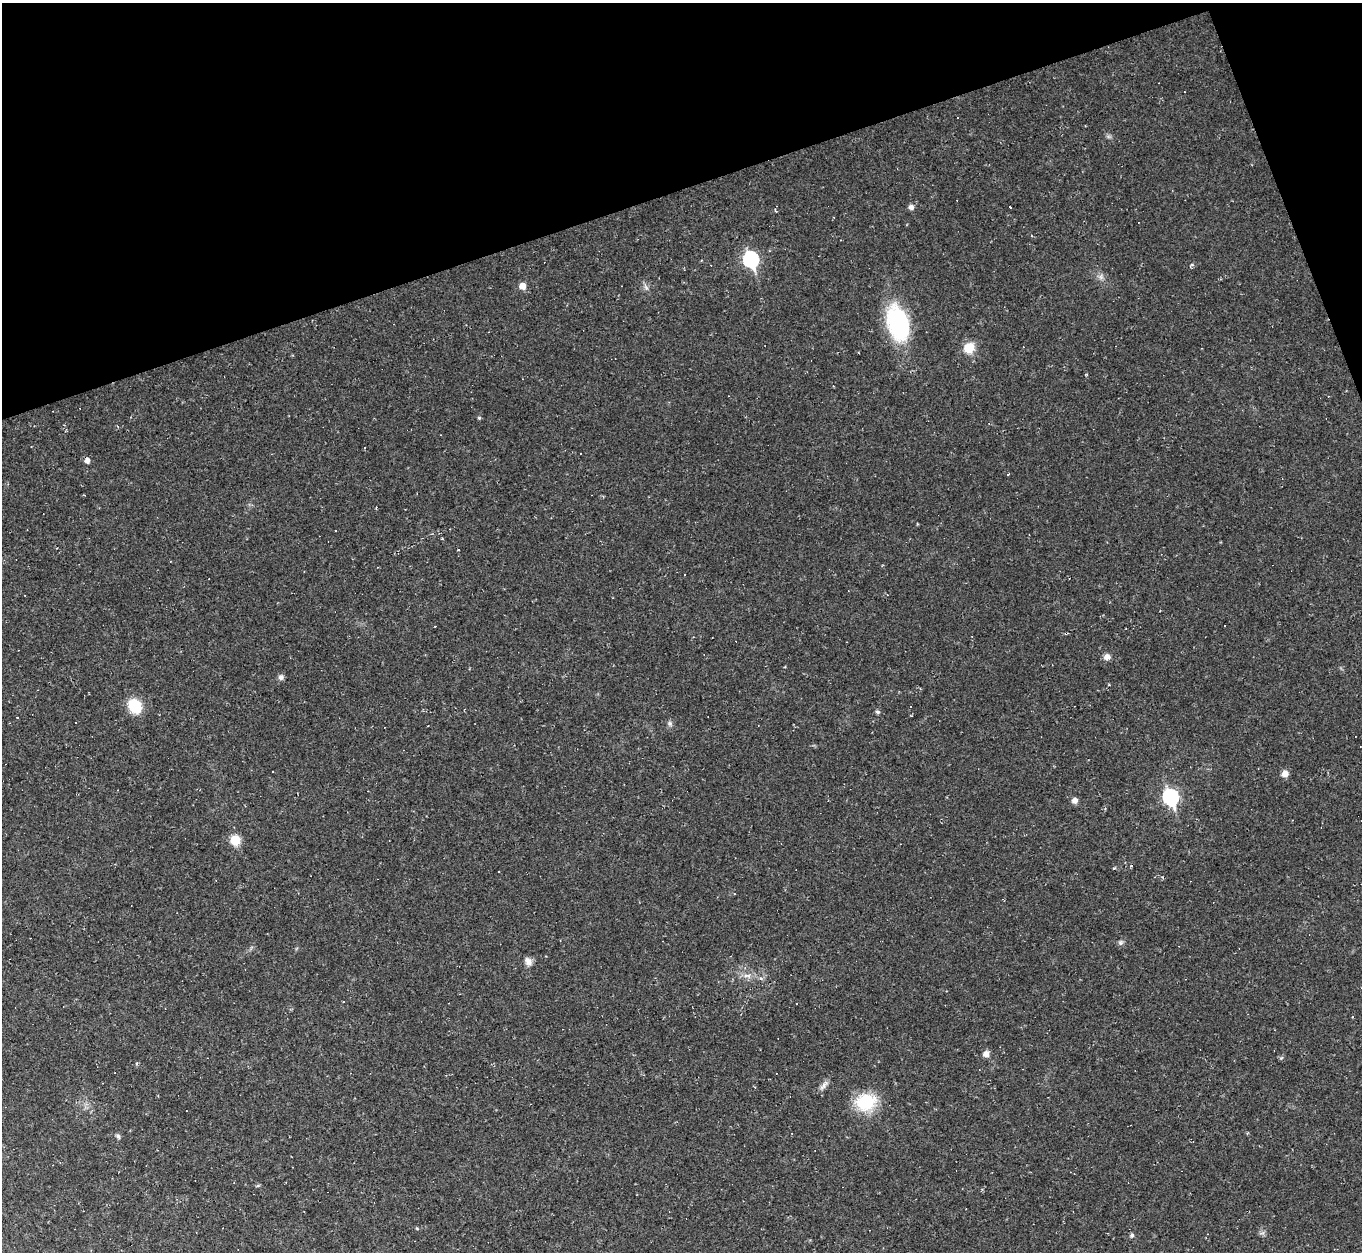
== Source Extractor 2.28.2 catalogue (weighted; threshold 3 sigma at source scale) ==
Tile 3 of 4 x 4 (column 3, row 1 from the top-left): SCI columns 2719-4078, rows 4026-5275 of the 5437 x 5422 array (HDU 1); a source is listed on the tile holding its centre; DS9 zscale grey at full resolution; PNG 1364 x 1254 px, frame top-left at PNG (2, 3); no overlay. Shown black and unused: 17% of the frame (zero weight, under 2 of 3 exposures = <1% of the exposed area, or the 3 px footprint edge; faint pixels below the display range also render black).
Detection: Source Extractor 2.28.2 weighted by HDU 2 'WHT'; one run over the whole footprint, this tile lists its part. Background 0.052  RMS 0.007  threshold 0.0317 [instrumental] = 3 sigma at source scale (4.5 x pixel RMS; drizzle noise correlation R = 1.50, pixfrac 1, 0.05/0.05 arcsec/px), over >= 5 px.
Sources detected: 51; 16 cosmic-ray / hot-pixel residue — not listed; the other 35 listed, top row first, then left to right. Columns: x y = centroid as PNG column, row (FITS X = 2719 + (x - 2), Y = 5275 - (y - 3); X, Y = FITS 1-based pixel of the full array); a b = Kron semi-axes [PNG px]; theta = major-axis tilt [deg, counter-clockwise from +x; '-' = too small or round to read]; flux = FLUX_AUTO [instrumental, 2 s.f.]
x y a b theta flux
911 207 5 5 - 2.9
1010 207 3 3 - 15
775 211 4 3 - 0.8
751 259 8 7 - 120
1101 277 7 4 -72 1.9
522 286 5 5 - 7.1
646 287 8 5 -46 1.8
898 323 35 20 -74 77
969 348 8 8 - 18
479 418 4 4 - 0.99
87 460 5 5 - 3.5
1008 474 3 2 - 1.1
459 550 3 3 - 1.2
170 561 3 2 - 0.44
435 626 3 2 - 0.4
1107 657 8 7 - 3.5
281 677 8 7 - 2.2
135 706 20 15 -53 16
877 712 6 5 - 1.3
670 723 7 5 -70 1.7
1285 773 7 6 - 4.6
1171 797 9 7 -68 110
1075 800 6 6 - 3.3
235 840 7 7 - 19
1131 866 3 3 - 0.89
734 894 4 2 - 0.56
1120 942 7 6 - 1.7
528 961 11 8 -61 3.7
747 975 13 5 0 3.2
344 1002 3 3 - 1.5
986 1054 7 6 - 4
824 1085 16 5 50 3.1
866 1102 23 19 13 30
118 1136 7 5 -45 1.5
1132 1235 5 5 - 1.7